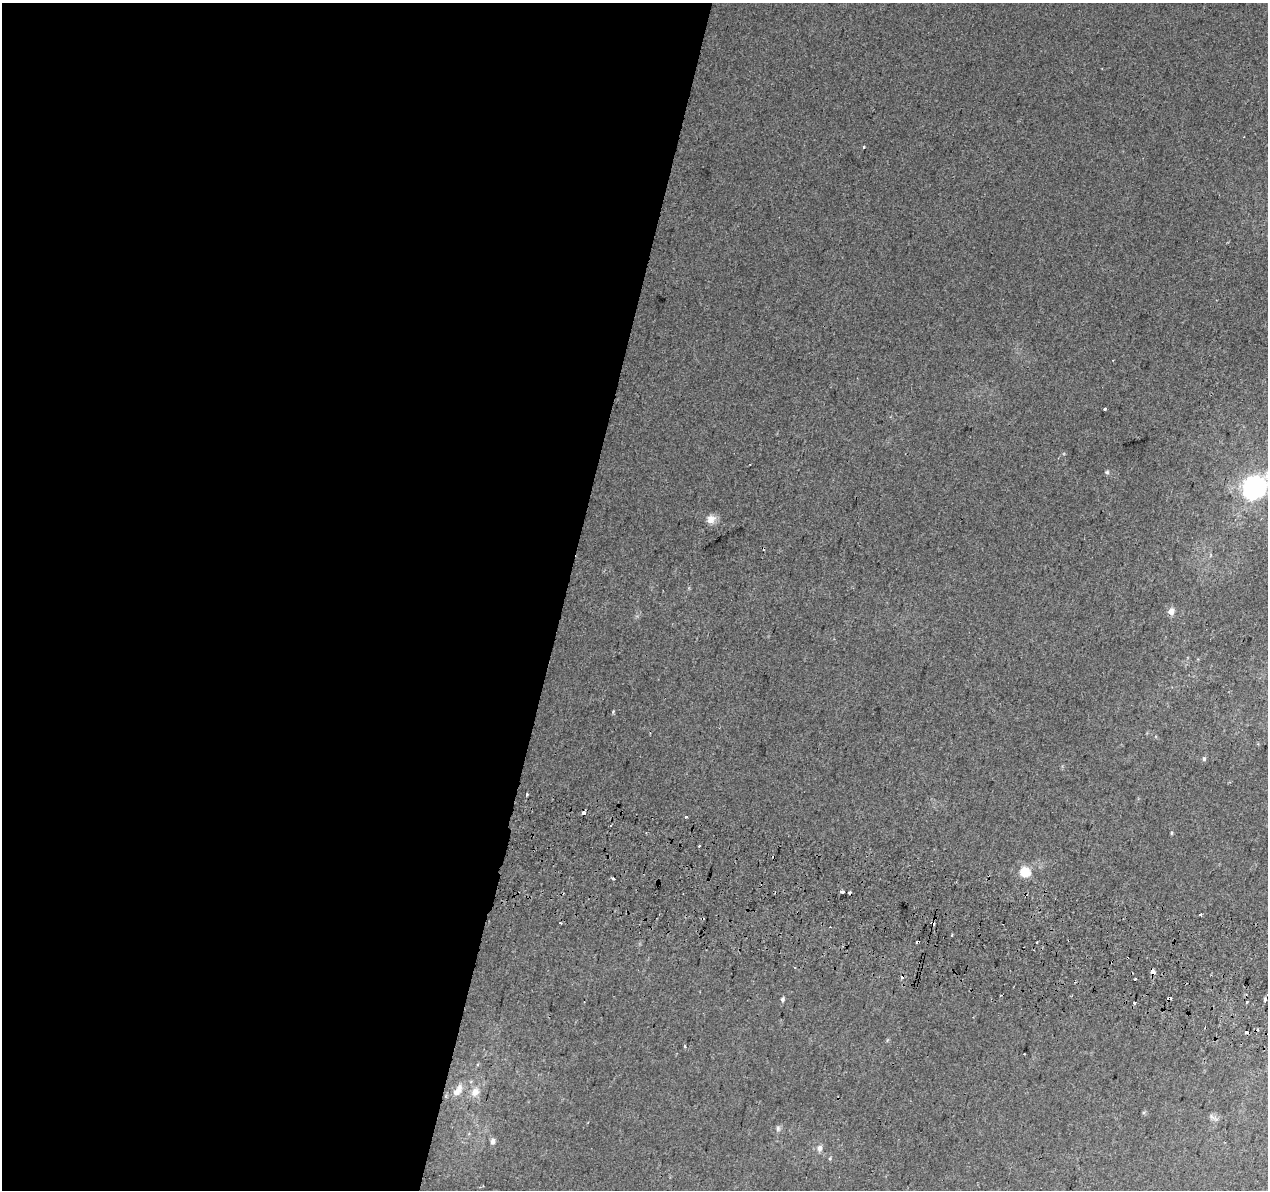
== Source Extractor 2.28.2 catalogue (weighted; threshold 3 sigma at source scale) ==
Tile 5 of 4 x 4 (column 1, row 2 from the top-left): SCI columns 18-1283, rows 2704-3891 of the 5092 x 5344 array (HDU 1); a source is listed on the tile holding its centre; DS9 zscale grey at full resolution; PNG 1270 x 1192 px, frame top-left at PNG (2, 3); no overlay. Shown black and unused: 45% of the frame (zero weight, under 2 of 3 exposures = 2% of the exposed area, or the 3 px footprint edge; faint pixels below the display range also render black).
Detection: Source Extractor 2.28.2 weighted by HDU 2 'WHT'; one run over the whole footprint, this tile lists its part. Background 0.00752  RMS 0.0036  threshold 0.0161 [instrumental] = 3 sigma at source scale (4.5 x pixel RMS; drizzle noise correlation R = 1.50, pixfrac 1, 0.0396/0.0396 arcsec/px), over >= 5 px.
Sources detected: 47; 1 inside a brighter object's white glare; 10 cosmic-ray / hot-pixel residue — not listed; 1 inside a brighter listed object's ellipse — not listed separately; the other 35 listed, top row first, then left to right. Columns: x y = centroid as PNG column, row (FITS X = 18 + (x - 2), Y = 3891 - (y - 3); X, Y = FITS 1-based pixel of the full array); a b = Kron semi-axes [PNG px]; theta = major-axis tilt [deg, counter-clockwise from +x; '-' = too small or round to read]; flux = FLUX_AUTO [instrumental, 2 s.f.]
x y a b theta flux
864 147 4 2 - 0.3
1105 409 3 3 - 1.9
1107 472 6 5 - 0.61
1251 490 27 17 66 40
711 519 12 11 - 2.6
1171 611 10 8 76 1.7
613 712 4 4 - 0.38
1204 759 6 5 - 0.74
527 794 4 3 - 0.42
584 812 3 3 - 4.4
686 816 3 3 - 0.92
1171 833 5 3 - 0.41
699 846 3 3 - 1.1
1025 872 13 11 -27 5.9
613 879 4 3 - 2
842 891 3 3 - 2.6
1201 915 3 3 - 2.8
561 923 3 2 - 0.63
952 935 3 3 - 1.1
918 942 4 3 - 2.4
1036 942 3 3 - 1.1
1153 971 3 3 - 2.7
1135 979 3 3 - 0.91
1169 998 4 3 - 2
782 999 5 5 - 0.73
1135 1003 3 3 - 2.6
1246 1032 3 3 - 1.7
685 1046 3 3 - 1.7
457 1092 16 9 23 2.9
475 1092 14 11 49 3.1
1213 1117 16 5 -28 1.2
778 1128 8 6 -90 0.89
493 1141 8 6 81 1.2
819 1148 7 6 - 1.6
830 1158 5 4 - 0.41
Overlapping masked pixels (flux is a lower limit): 3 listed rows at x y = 918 942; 1153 971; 1169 998
Isophote crosses this tile's border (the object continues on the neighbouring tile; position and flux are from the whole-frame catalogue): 1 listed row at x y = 1251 490